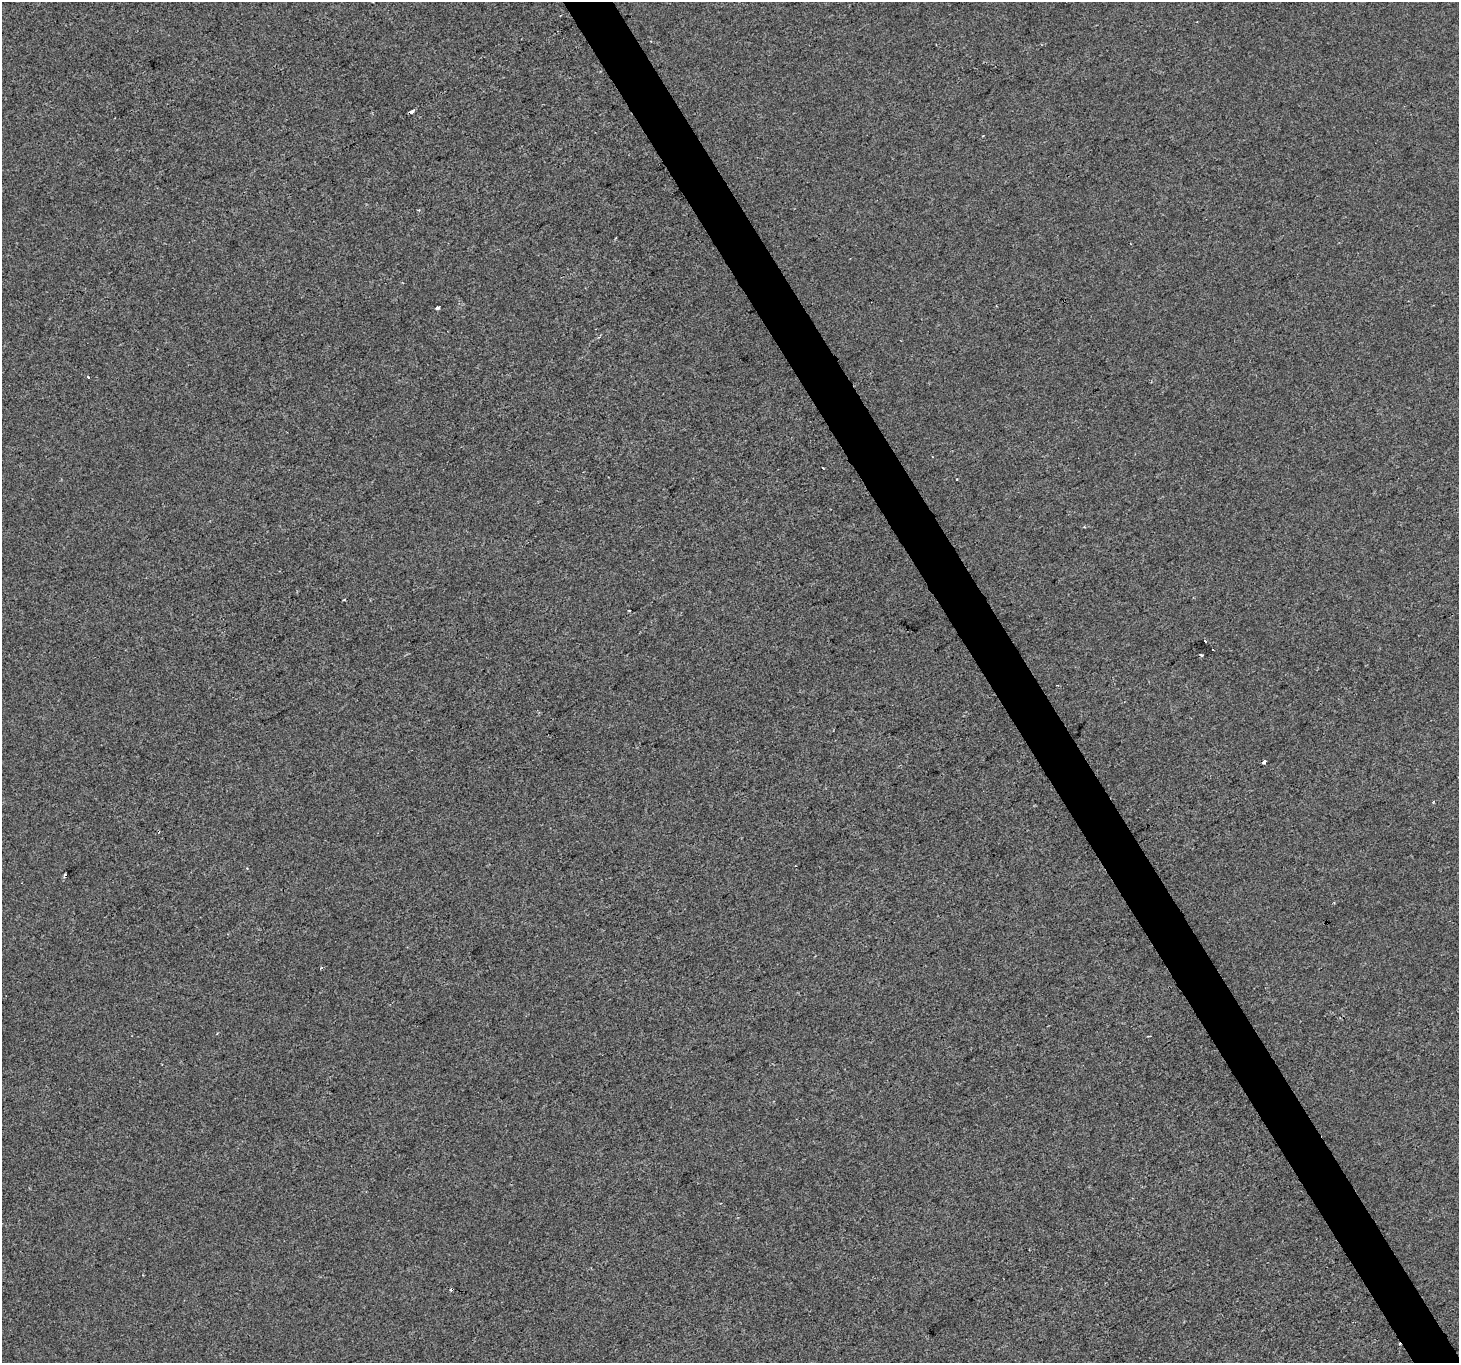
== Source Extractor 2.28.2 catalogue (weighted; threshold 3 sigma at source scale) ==
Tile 6 of 4 x 4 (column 2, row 2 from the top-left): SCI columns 1460-2916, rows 2893-4253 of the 5829 x 5724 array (HDU 1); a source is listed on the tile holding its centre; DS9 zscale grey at full resolution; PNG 1461 x 1365 px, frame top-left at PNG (2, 2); no overlay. Shown black and unused: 3% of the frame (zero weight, under 2 of 3 exposures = <1% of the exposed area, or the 3 px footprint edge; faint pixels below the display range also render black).
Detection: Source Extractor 2.28.2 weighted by HDU 2 'WHT'; one run over the whole footprint, this tile lists its part. Background -5.90e-04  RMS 0.0042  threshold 0.0187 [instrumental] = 3 sigma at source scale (4.5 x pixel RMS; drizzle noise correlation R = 1.50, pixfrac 1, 0.0396/0.0396 arcsec/px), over >= 5 px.
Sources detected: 13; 3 cosmic-ray / hot-pixel residue — not listed; the other 10 listed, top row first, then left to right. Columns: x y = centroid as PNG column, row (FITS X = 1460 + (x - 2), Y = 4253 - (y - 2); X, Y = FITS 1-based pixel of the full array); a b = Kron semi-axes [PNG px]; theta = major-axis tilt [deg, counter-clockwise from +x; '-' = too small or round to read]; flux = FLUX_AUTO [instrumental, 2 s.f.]
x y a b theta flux
412 111 4 3 - 12
437 308 4 3 - 4.2
88 377 3 3 - 3.9
822 468 3 2 - 0.72
629 610 3 2 - 0.38
1205 641 3 2 - 0.58
1213 649 3 2 - 0.48
1201 655 3 2 - 0.52
1264 762 3 3 - 17
65 875 4 3 - 0.6
Overlapping masked pixels (flux is a lower limit): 1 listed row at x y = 412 111